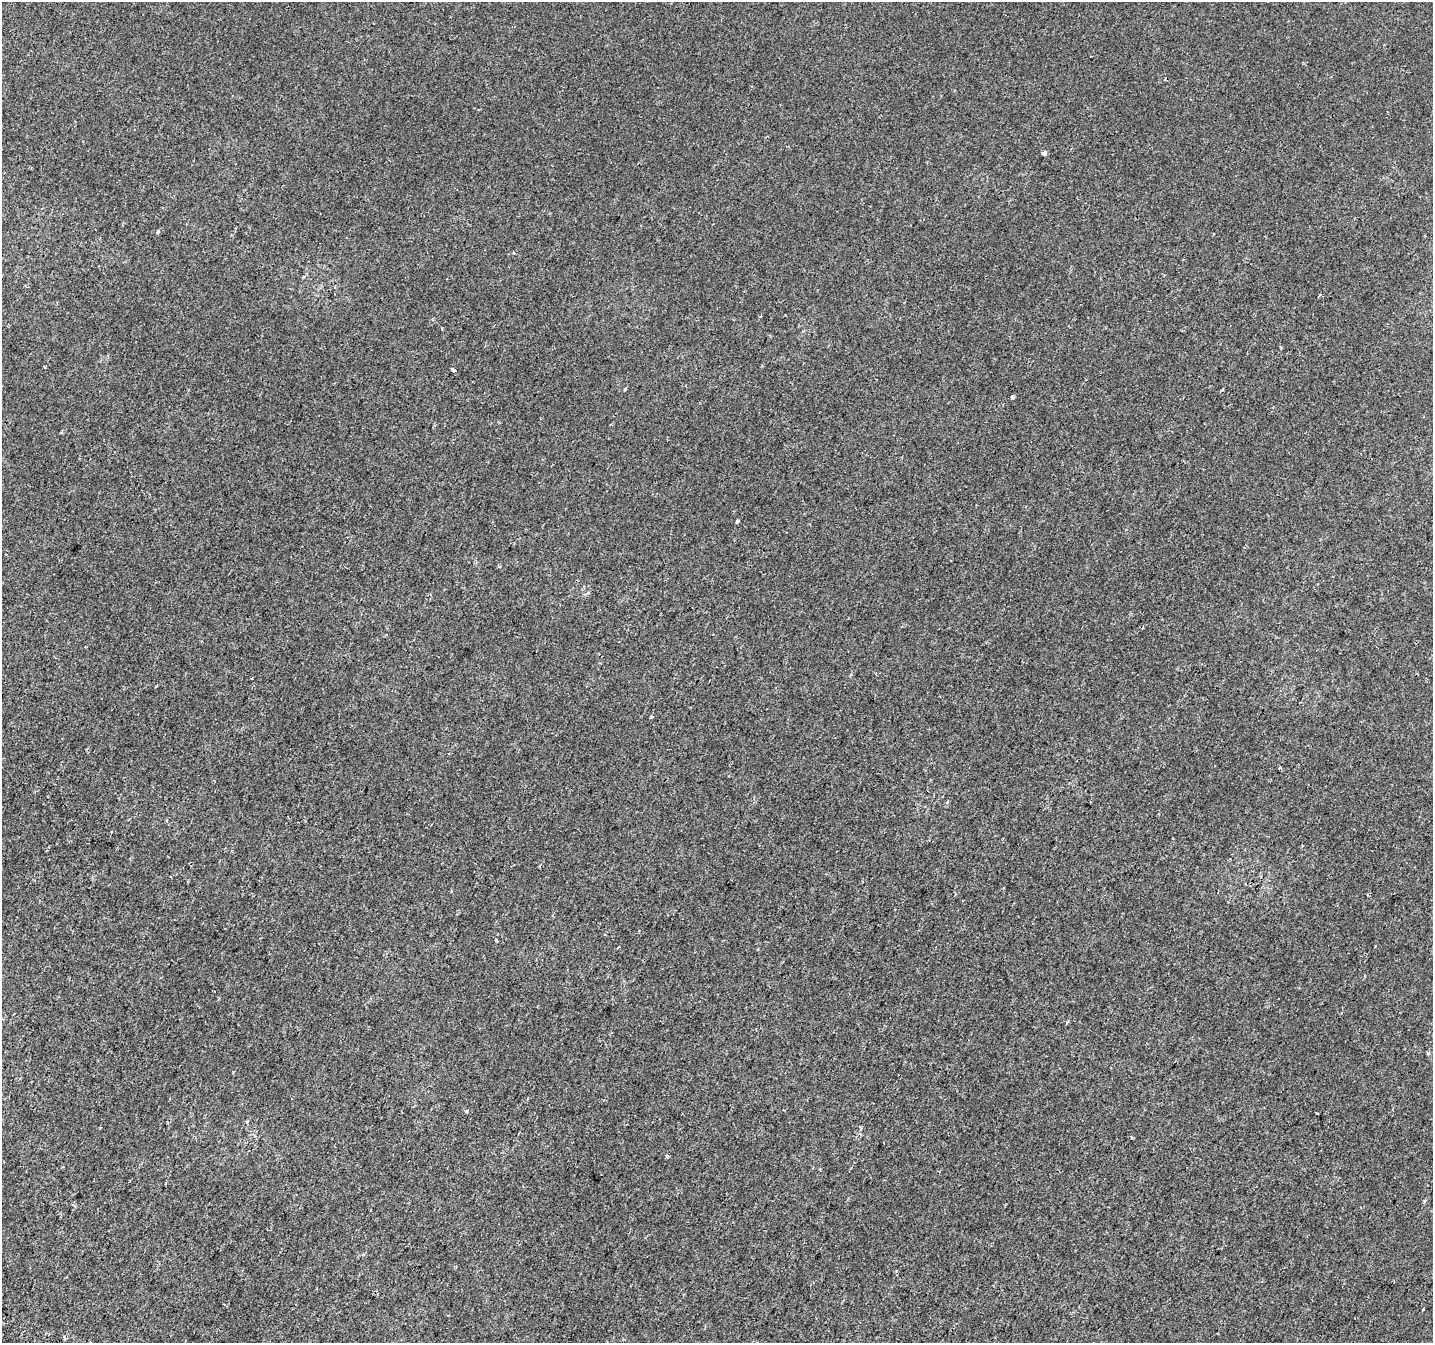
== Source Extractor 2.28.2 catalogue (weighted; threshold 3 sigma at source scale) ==
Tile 7 of 4 x 4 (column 3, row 2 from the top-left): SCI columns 2891-4321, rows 2989-4329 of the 5773 x 5911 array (HDU 1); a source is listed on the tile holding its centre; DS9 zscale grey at full resolution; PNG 1435 x 1345 px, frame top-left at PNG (2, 2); no overlay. Shown black and unused: <1% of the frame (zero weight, under 2 of 3 exposures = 2% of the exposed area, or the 3 px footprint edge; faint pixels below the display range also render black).
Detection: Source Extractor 2.28.2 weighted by HDU 2 'WHT'; one run over the whole footprint, this tile lists its part. Background 1.45e-04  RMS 0.0028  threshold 0.0125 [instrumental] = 3 sigma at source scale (4.5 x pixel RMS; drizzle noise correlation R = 1.50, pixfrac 1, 0.0396/0.0396 arcsec/px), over >= 5 px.
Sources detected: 20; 2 cosmic-ray / hot-pixel residue — not listed; the other 18 listed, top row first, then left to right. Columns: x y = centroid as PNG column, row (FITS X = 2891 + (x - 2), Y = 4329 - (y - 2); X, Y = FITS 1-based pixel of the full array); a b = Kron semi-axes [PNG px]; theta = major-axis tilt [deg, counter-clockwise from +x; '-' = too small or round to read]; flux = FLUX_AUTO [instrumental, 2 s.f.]
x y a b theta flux
1044 154 4 3 - 4.2
158 232 3 3 - 1.1
453 370 4 3 - 3.5
625 389 3 3 - 0.8
1012 397 3 3 - 0.77
737 521 4 3 - 6
588 593 4 4 - 0.53
850 675 3 3 - 0.61
652 717 4 3 - 0.45
1279 768 3 3 - 0.92
947 802 4 3 - 0.28
496 939 4 3 - 0.24
1375 946 2 2 - 0.29
618 947 3 2 - 0.33
1067 1022 5 3 - 0.31
467 1111 4 3 - 0.63
667 1156 4 4 - 0.36
1423 1309 4 3 - 7.6